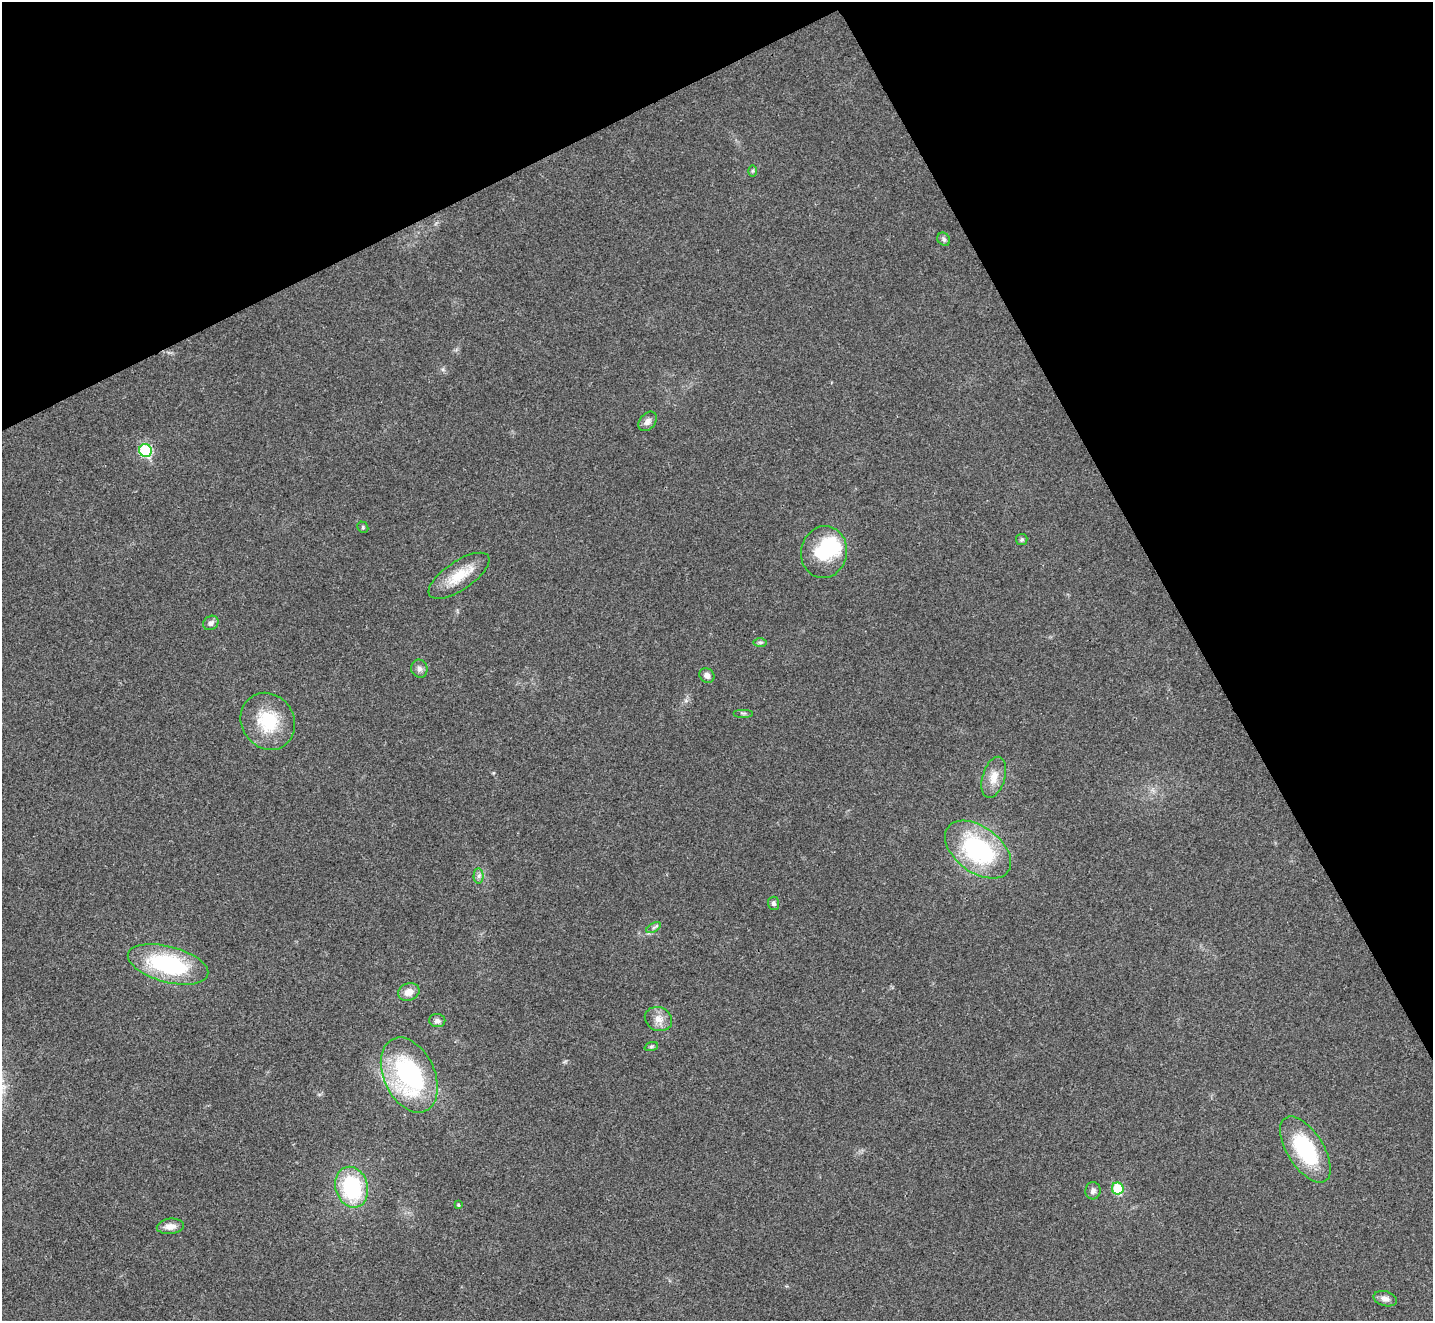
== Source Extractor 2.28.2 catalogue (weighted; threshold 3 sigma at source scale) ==
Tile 3 of 4 x 4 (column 3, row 1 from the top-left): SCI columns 2870-4300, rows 4249-5567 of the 5735 x 5724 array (HDU 1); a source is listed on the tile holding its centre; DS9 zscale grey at full resolution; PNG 1435 x 1323 px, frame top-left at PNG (2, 2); each listed source drawn as its Kron ellipse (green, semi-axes under 4 px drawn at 4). Shown black and unused: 26% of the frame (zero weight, under 3 of 4 exposures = <1% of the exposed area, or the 3 px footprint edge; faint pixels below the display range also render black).
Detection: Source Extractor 2.28.2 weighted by HDU 2 'WHT'; one run over the whole footprint, this tile lists its part. Background 0.0205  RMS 0.0043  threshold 0.0191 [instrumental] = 3 sigma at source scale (4.5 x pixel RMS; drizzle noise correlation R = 1.50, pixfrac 1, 0.05/0.05 arcsec/px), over >= 5 px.
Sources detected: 33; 1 inside a brighter object's white glare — neither listed nor drawn; the other 32 listed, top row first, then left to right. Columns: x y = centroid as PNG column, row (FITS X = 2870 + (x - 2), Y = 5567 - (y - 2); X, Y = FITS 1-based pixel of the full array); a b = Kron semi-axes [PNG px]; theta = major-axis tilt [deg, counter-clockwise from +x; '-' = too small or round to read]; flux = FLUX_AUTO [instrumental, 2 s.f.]
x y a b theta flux
752 171 6 4 90 0.57
944 239 7 6 - 1
648 421 11 7 50 2.3
146 450 7 6 - 33
363 527 6 5 - 0.61
1022 539 6 5 - 0.76
824 552 26 23 78 20
459 576 35 14 34 12
211 623 8 6 38 1.8
760 642 7 4 0 0.76
419 669 9 8 - 1.7
707 675 8 6 -40 2
743 713 10 2 0 0.45
268 721 29 26 -56 20
994 777 21 11 73 5.7
978 850 37 23 -37 53
479 876 7 5 89 1.2
774 903 6 5 - 1.1
654 928 8 3 31 0.77
168 964 41 18 -15 45
409 992 11 8 20 4.1
658 1019 14 11 -25 4
437 1020 8 6 -8 1.6
651 1047 7 4 19 0.71
409 1075 40 25 -65 64
1305 1150 37 18 -57 36
352 1187 21 16 -73 35
1118 1188 6 6 - 17
1093 1191 8 7 - 1.6
458 1205 4 4 - 0.6
170 1226 13 7 6 3.4
1385 1299 12 7 -15 2.3